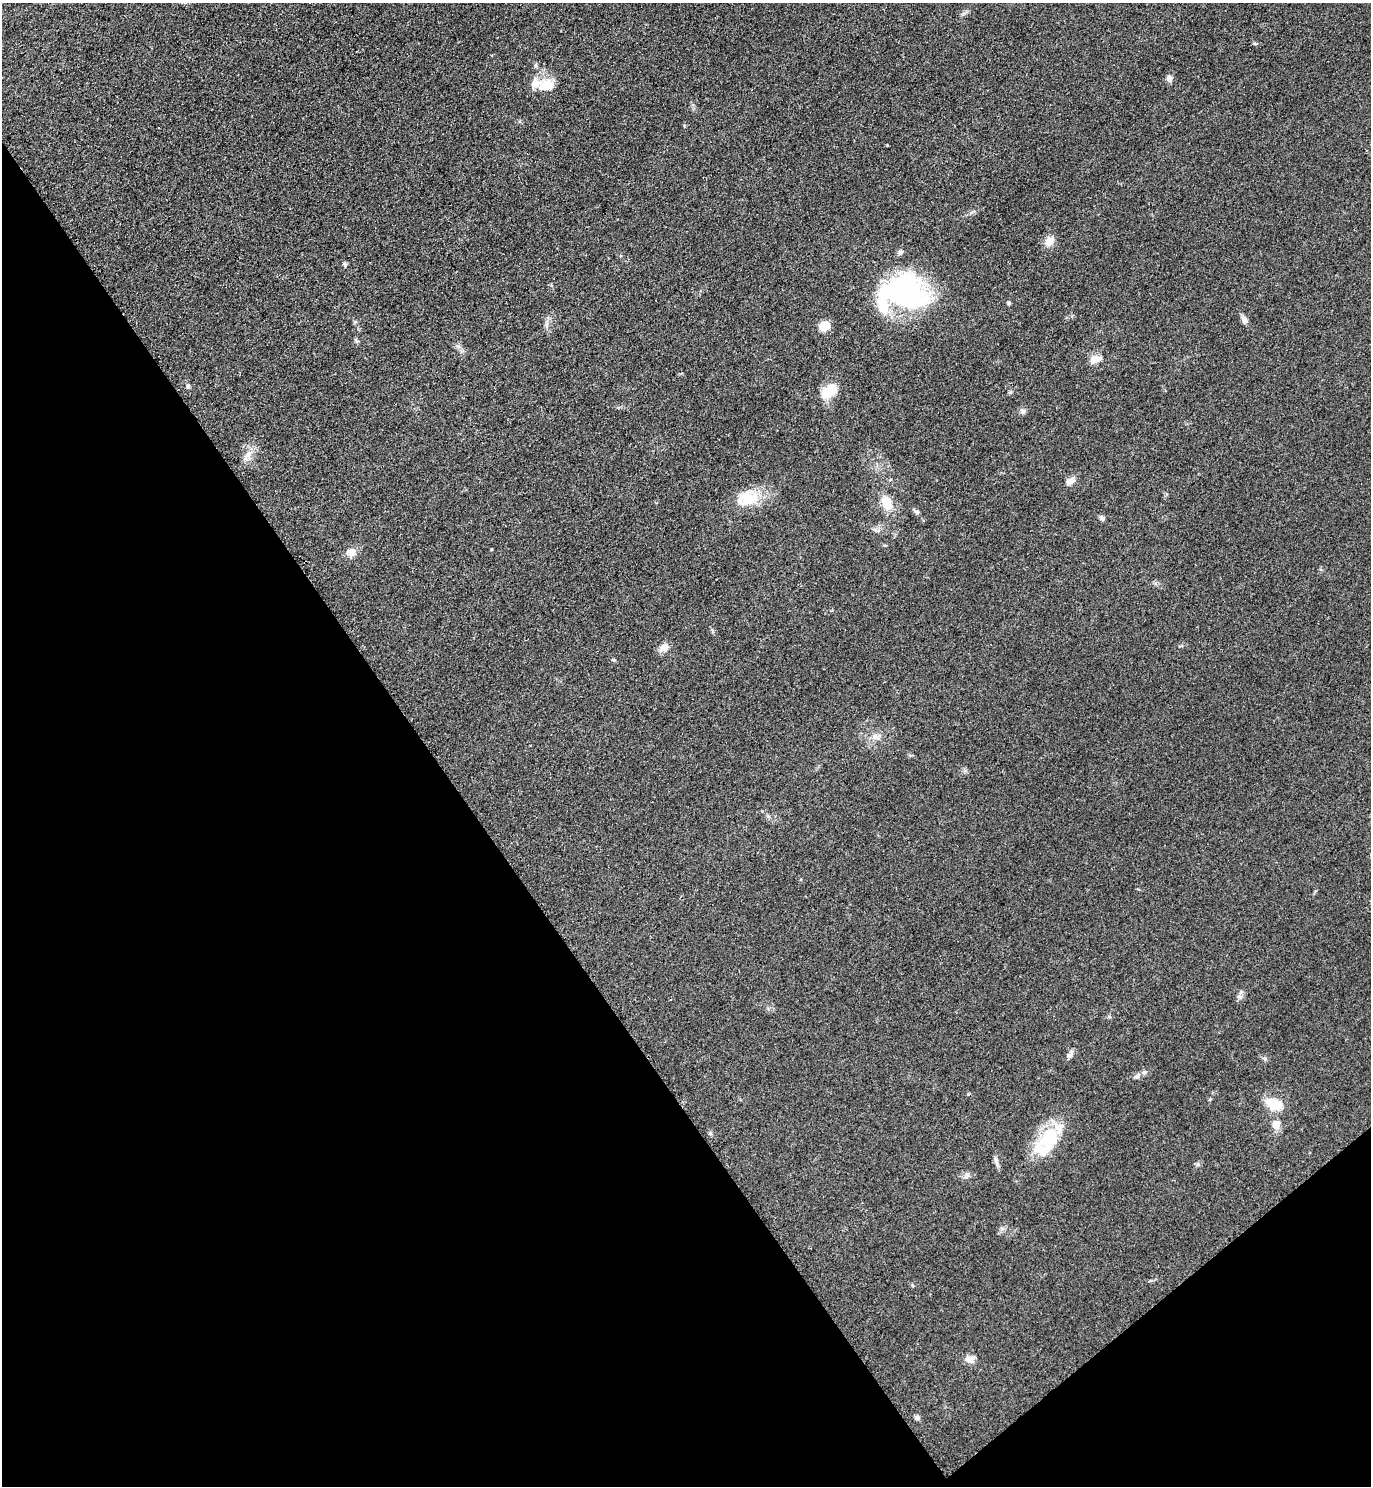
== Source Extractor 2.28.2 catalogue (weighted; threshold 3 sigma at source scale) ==
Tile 14 of 4 x 4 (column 2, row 4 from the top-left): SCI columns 1682-3050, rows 7-1490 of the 5957 x 5960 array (HDU 1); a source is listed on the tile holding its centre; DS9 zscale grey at full resolution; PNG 1373 x 1488 px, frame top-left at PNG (2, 3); no overlay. Shown black and unused: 35% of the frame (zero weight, under 2 of 3 exposures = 1% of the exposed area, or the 3 px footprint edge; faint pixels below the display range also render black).
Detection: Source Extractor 2.28.2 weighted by HDU 2 'WHT'; one run over the whole footprint, this tile lists its part. Background 0.0786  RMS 0.0081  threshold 0.0366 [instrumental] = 3 sigma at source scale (4.5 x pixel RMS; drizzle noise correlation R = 1.50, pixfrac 1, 0.05/0.05 arcsec/px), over >= 5 px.
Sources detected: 39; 2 inside a brighter listed object's ellipse — not listed separately; the other 37 listed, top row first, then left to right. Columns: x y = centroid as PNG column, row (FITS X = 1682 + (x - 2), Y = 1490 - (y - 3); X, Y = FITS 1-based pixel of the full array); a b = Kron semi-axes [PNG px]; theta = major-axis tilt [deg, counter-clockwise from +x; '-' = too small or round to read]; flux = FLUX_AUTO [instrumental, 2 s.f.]
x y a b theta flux
1255 44 6 4 -1 1
536 65 6 4 90 1.3
1169 78 8 7 - 3.3
547 85 22 13 17 15
1049 241 11 10 - 7.4
900 252 7 6 - 2
345 265 7 5 -72 1.5
903 293 49 31 3 170
1009 303 5 5 - 1.1
1244 320 11 6 -53 3.2
824 326 10 8 35 12
1095 359 13 8 9 8
188 387 6 5 - 1.7
829 391 18 11 34 20
1022 411 8 6 -1 2.2
248 455 19 7 51 6.3
1070 481 13 8 25 5.1
748 498 28 19 14 25
887 503 17 12 -68 14
917 512 7 6 - 2
1102 518 7 5 -47 2.2
876 530 7 4 -34 1.8
351 552 13 12 - 5.9
664 647 12 8 26 6
875 737 11 6 -18 4
1240 997 7 6 - 2.1
1069 1055 7 4 1 1.6
1144 1072 7 6 - 1.9
1137 1077 8 7 - 2.4
968 1094 4 3 - 0.72
1275 1104 15 9 -23 23
1276 1124 11 9 90 7.6
1048 1138 34 23 49 40
996 1161 15 5 -68 2.9
966 1175 8 6 55 2.4
969 1359 12 9 -11 5.4
917 1417 7 6 - 2